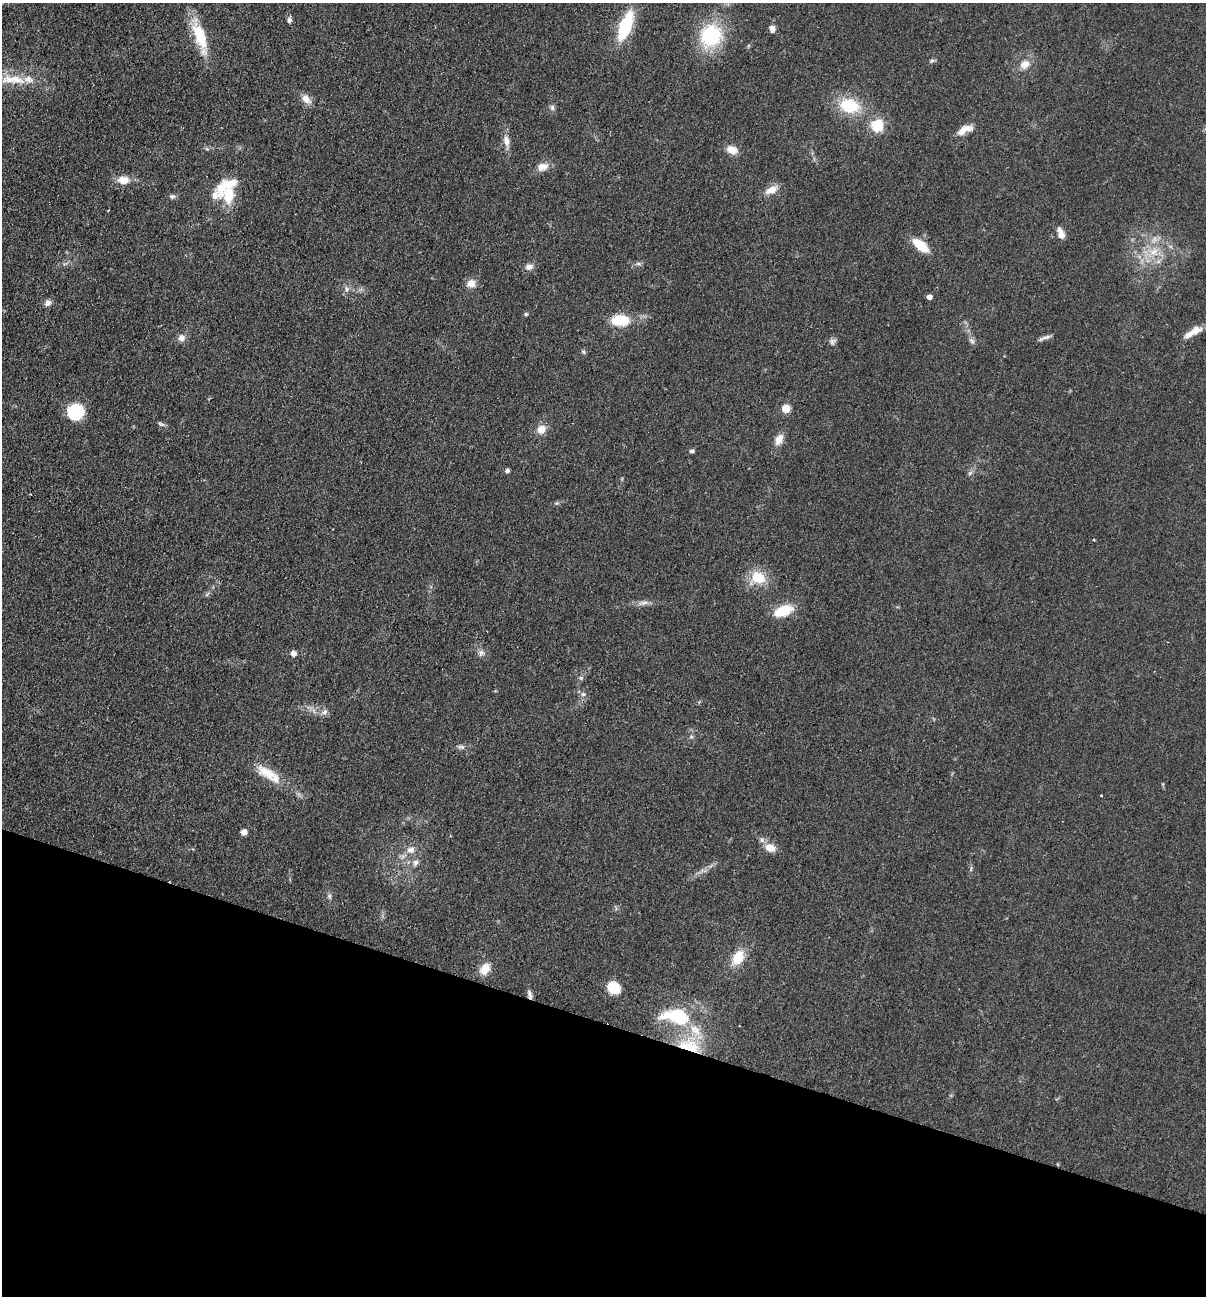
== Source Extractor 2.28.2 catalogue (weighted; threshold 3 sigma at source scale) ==
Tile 15 of 4 x 4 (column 3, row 4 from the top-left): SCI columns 2716-3919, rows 19-1312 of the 5308 x 5212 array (HDU 1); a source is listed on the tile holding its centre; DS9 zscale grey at full resolution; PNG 1208 x 1298 px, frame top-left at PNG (2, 3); no overlay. Shown black and unused: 21% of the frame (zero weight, under 2 of 3 exposures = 3% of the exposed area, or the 3 px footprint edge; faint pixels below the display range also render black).
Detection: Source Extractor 2.28.2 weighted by HDU 2 'WHT'; one run over the whole footprint, this tile lists its part. Background 0.0596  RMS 0.0088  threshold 0.0398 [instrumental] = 3 sigma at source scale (4.5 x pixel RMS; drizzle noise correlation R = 1.50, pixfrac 1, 0.05/0.05 arcsec/px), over >= 5 px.
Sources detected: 74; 1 cosmic-ray / hot-pixel residue — not listed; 4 inside a brighter listed object's ellipse — not listed separately; the other 69 listed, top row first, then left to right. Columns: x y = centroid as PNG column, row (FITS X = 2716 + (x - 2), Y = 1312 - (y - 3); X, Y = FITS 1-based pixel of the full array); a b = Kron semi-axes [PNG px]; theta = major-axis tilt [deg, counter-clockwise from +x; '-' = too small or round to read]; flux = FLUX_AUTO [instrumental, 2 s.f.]
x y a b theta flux
289 20 7 5 89 2.7
625 26 22 9 69 62
772 29 8 6 -80 4.9
711 35 21 20 - 63
200 37 45 13 -71 32
932 61 7 4 1 1.4
1025 64 12 9 43 8.2
13 79 41 11 -5 23
306 99 15 9 -42 6.7
849 106 21 15 -11 37
552 107 8 6 -88 2.3
877 126 6 5 - 100
965 130 20 8 27 9.2
506 141 16 8 -77 6.4
732 150 12 9 -21 9.1
542 167 14 10 17 8
123 180 14 10 -4 10
771 190 16 8 26 9.1
229 195 21 15 81 22
172 196 8 6 -20 2.2
1061 233 13 7 -73 6.5
920 245 17 8 -38 22
1154 252 15 12 39 15
638 263 7 4 -1 1.8
529 267 11 8 10 4.4
471 283 11 10 - 7.1
347 289 6 5 - 2.2
929 297 5 4 - 5.4
48 303 9 7 45 3.7
526 314 5 5 - 1.3
620 320 20 12 1 24
1193 332 28 8 31 12
181 338 9 8 - 4.7
1044 338 18 4 18 3
972 341 8 6 -29 2.4
832 342 10 7 63 2.9
583 352 6 5 - 1.4
786 409 5 5 - 30
75 412 16 15 - 31
161 424 10 5 -19 2
541 429 13 11 41 7.6
779 439 15 9 63 7.7
692 451 6 5 - 2
507 471 5 5 - 2.1
970 473 7 5 47 2
1094 540 3 3 - 0.87
758 578 18 15 -30 21
643 603 17 5 9 4.6
783 611 25 13 21 20
293 653 7 7 - 4
481 653 9 9 - 3.6
581 678 6 6 - 1.6
583 694 6 6 - 2.3
325 712 8 7 - 3.2
691 737 6 4 18 1.3
461 747 10 6 -7 2.6
267 773 31 13 -33 20
1101 795 3 2 - 4.1
244 832 6 5 - 4.9
770 848 11 8 -19 11
411 850 12 9 3 6.2
415 862 8 7 - 3.3
329 896 6 6 - 1.8
738 957 16 10 60 20
485 969 11 8 58 14
613 987 13 10 -42 22
530 994 13 5 -76 3.4
676 1016 27 13 -11 56
689 1046 31 17 -17 36
Overlapping masked pixels (flux is a lower limit): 2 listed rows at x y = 530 994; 689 1046